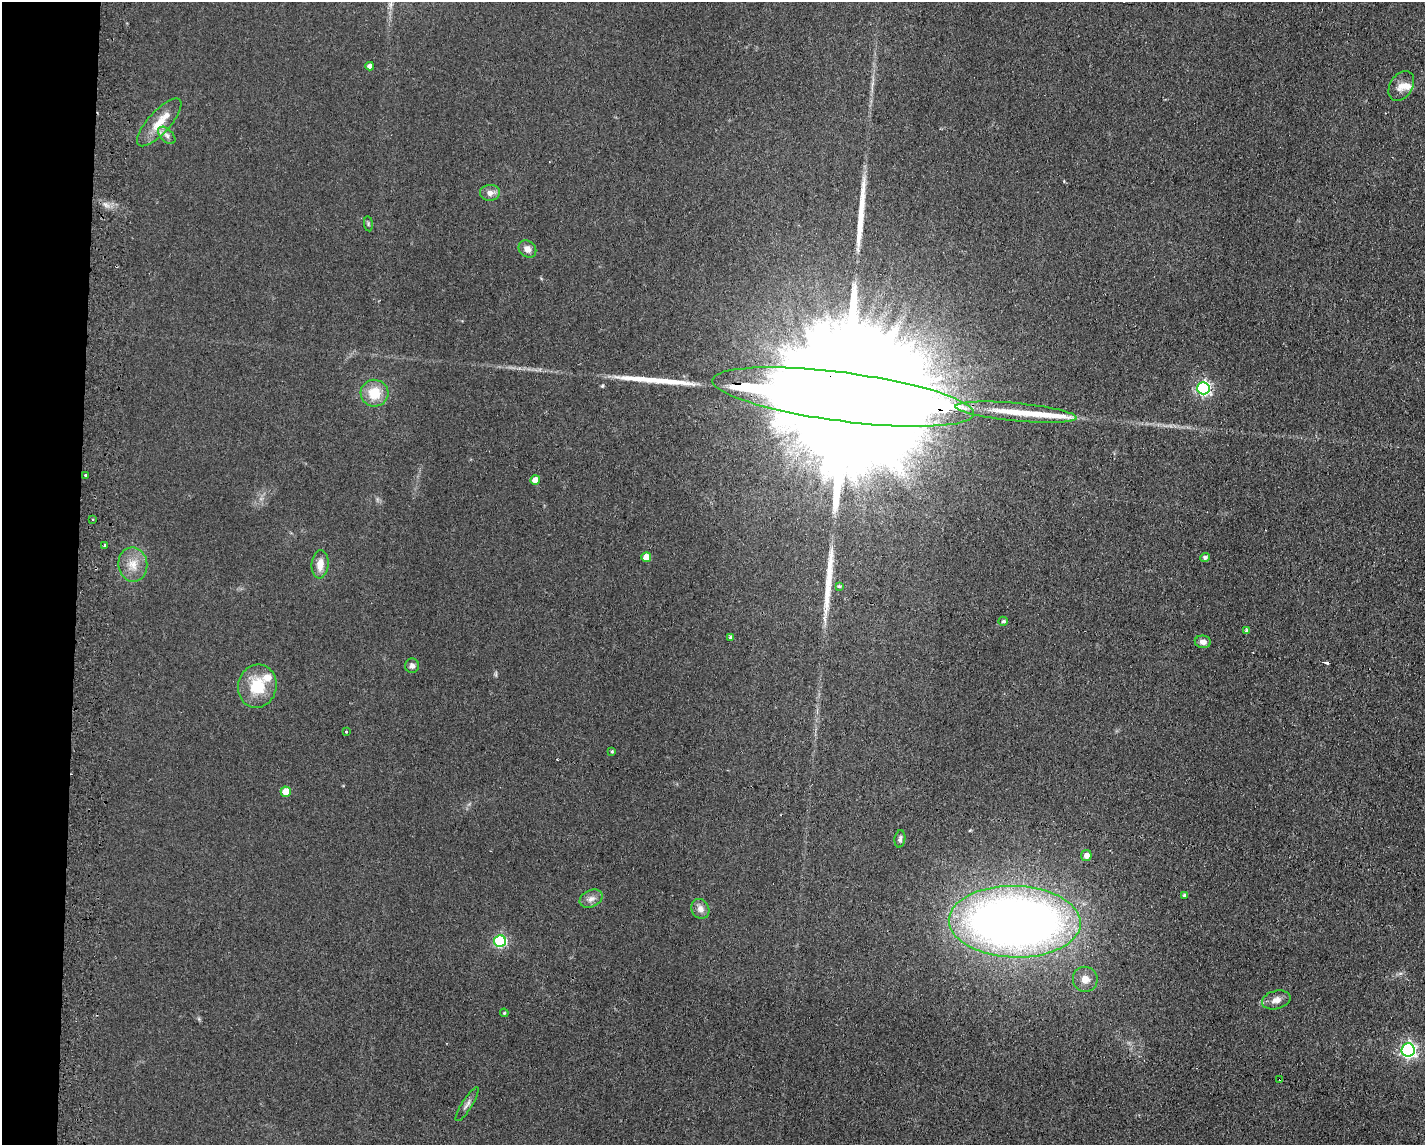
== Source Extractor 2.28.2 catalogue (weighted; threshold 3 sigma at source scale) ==
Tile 4 of 3 x 4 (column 1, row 2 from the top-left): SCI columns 2591-4013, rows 2332-3474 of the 7006 x 4818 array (HDU 1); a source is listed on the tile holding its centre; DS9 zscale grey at full resolution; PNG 1427 x 1147 px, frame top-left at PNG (2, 2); each listed source drawn as its Kron ellipse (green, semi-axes under 4 px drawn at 4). Shown black and unused: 5% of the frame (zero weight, under 2 of 3 exposures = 3% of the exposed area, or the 3 px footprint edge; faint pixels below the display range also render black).
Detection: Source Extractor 2.28.2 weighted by HDU 2 'WHT'; one run over the whole footprint, this tile lists its part. Background 0.0455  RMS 0.0084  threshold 0.0379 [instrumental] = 3 sigma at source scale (4.5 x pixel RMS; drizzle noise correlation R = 1.50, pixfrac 1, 0.05/0.05 arcsec/px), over >= 5 px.
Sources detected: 51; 1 too faint to see at this stretch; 1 cosmic-ray / hot-pixel residue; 4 long thin detections or spike segments (spike, bleed or trail) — neither listed nor drawn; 3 inside a brighter listed object's ellipse — not listed separately; the other 42 listed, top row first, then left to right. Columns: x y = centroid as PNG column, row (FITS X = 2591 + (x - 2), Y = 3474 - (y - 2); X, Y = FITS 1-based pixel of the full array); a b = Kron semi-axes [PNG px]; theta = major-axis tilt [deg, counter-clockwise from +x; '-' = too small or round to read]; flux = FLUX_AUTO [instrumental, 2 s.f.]
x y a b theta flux
370 66 4 4 - 4.3
1401 86 16 11 58 7.8
159 122 31 11 47 16
167 135 10 6 -46 3.4
490 193 10 8 4 4.9
368 224 8 4 -82 1.2
527 249 9 8 - 5.5
1203 388 6 6 - 180
374 393 14 13 - 20
843 397 132 24 -7 140000
1016 412 61 9 -5 31
85 475 3 3 - 1.5
535 480 5 5 - 9.4
93 519 3 2 - 1.2
105 545 4 3 - 5
646 557 5 4 - 13
1205 557 5 4 - 2.3
133 564 17 14 -81 13
320 564 14 8 85 9.4
839 586 4 4 - 1.1
1003 621 5 4 - 1.3
1247 631 4 4 - 1.9
731 638 4 4 - 2.2
1203 642 8 6 -9 4.6
412 666 7 7 - 3.1
257 686 22 19 76 29
346 732 3 3 - 2.7
612 752 3 3 - 0.95
286 792 5 5 - 16
900 839 9 5 80 2.2
1086 855 5 5 - 5.5
1185 895 4 3 - 1.5
591 899 12 8 27 5
700 909 10 8 -63 5.1
1015 922 66 36 -2 850
500 941 6 6 - 100
1085 979 12 12 - 7.8
1276 1000 14 9 14 6.4
504 1013 4 4 - 0.95
1408 1050 7 6 - 250
1280 1079 3 2 - 0.71
467 1104 19 5 58 3.8
Overlapping masked pixels (flux is a lower limit): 2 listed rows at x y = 843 397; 1280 1079